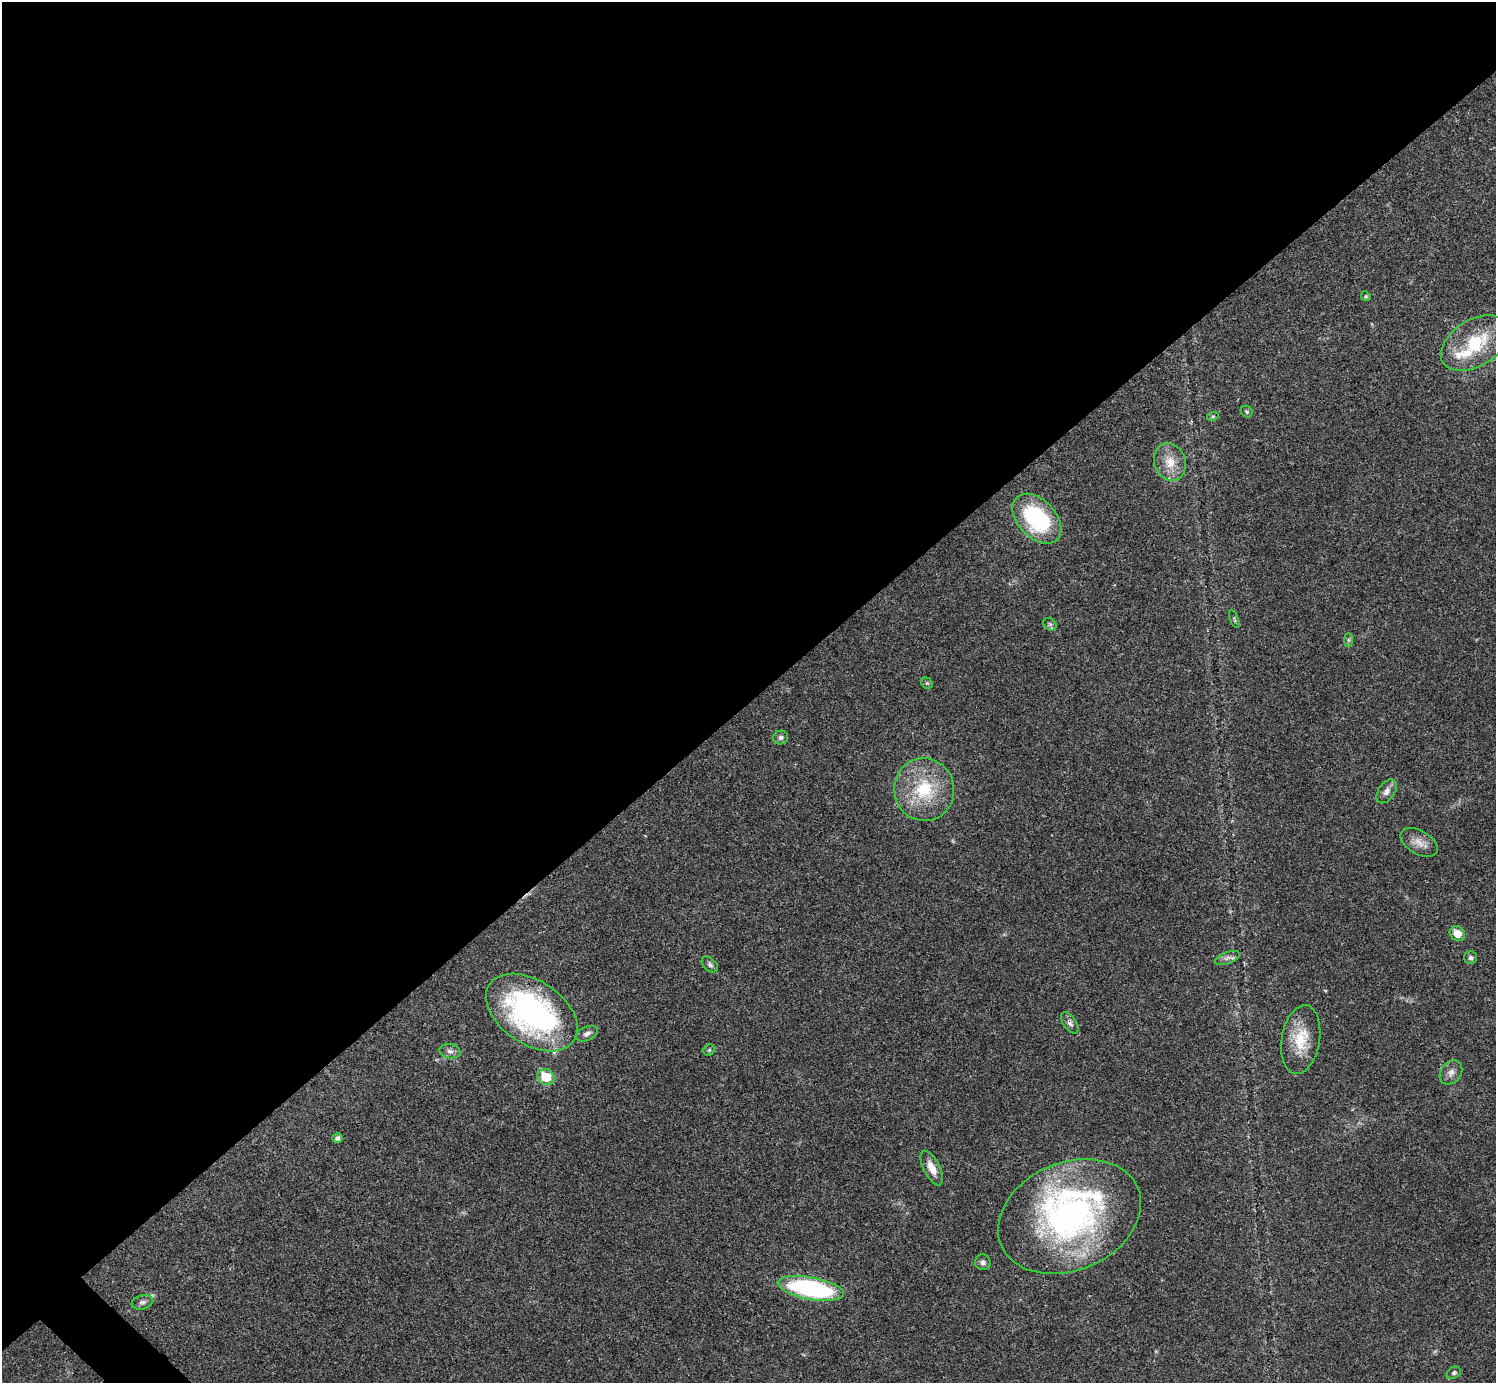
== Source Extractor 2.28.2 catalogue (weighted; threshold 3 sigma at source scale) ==
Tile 2 of 4 x 4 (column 2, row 1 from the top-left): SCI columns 1495-2988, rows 4303-5683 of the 5984 x 5984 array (HDU 1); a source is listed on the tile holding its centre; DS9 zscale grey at full resolution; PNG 1498 x 1385 px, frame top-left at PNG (2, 2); each listed source drawn as its Kron ellipse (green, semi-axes under 4 px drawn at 4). Shown black and unused: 51% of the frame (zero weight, under 3 of 4 exposures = <1% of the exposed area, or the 3 px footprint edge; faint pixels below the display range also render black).
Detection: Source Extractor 2.28.2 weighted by HDU 2 'WHT'; one run over the whole footprint, this tile lists its part. Background 0.021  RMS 0.0022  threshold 0.00997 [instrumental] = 3 sigma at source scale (4.5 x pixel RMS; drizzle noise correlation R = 1.50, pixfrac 1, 0.05/0.05 arcsec/px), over >= 5 px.
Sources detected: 37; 4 inside a brighter listed object's ellipse — not listed separately; the other 33 listed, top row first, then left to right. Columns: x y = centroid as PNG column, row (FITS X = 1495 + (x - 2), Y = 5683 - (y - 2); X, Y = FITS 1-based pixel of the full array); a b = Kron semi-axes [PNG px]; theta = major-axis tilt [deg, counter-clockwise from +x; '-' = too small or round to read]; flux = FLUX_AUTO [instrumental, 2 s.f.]
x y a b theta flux
1366 296 5 4 - 0.26
1475 343 37 23 32 13
1247 412 6 5 - 0.34
1213 416 6 3 19 0.27
1170 462 19 15 -70 4.1
1037 519 29 19 -46 22
1234 619 9 3 -69 0.29
1050 624 7 5 -43 0.46
1349 640 7 4 -90 0.41
927 683 6 5 - 0.34
781 737 7 7 - 0.66
924 790 31 30 - 13
1386 791 13 8 55 1.3
1419 842 20 11 -30 2.5
1457 933 8 7 - 3.1
1227 958 13 5 20 0.99
1471 958 6 6 - 0.54
710 965 9 6 -43 0.67
532 1012 51 32 -34 58
1070 1023 12 6 -55 0.84
587 1034 12 7 24 0.93
1301 1039 35 19 81 7
709 1050 6 5 - 0.36
450 1051 10 7 -10 0.93
1451 1072 13 10 51 1.4
546 1077 8 7 - 6.6
337 1138 5 5 - 0.75
932 1168 19 8 -63 2.5
1069 1217 74 54 23 71
983 1262 8 7 - 0.74
811 1288 33 11 -10 37
142 1302 11 7 16 0.82
1454 1373 7 5 29 0.47
Overlapping masked pixels (flux is a lower limit): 1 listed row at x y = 1070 1023